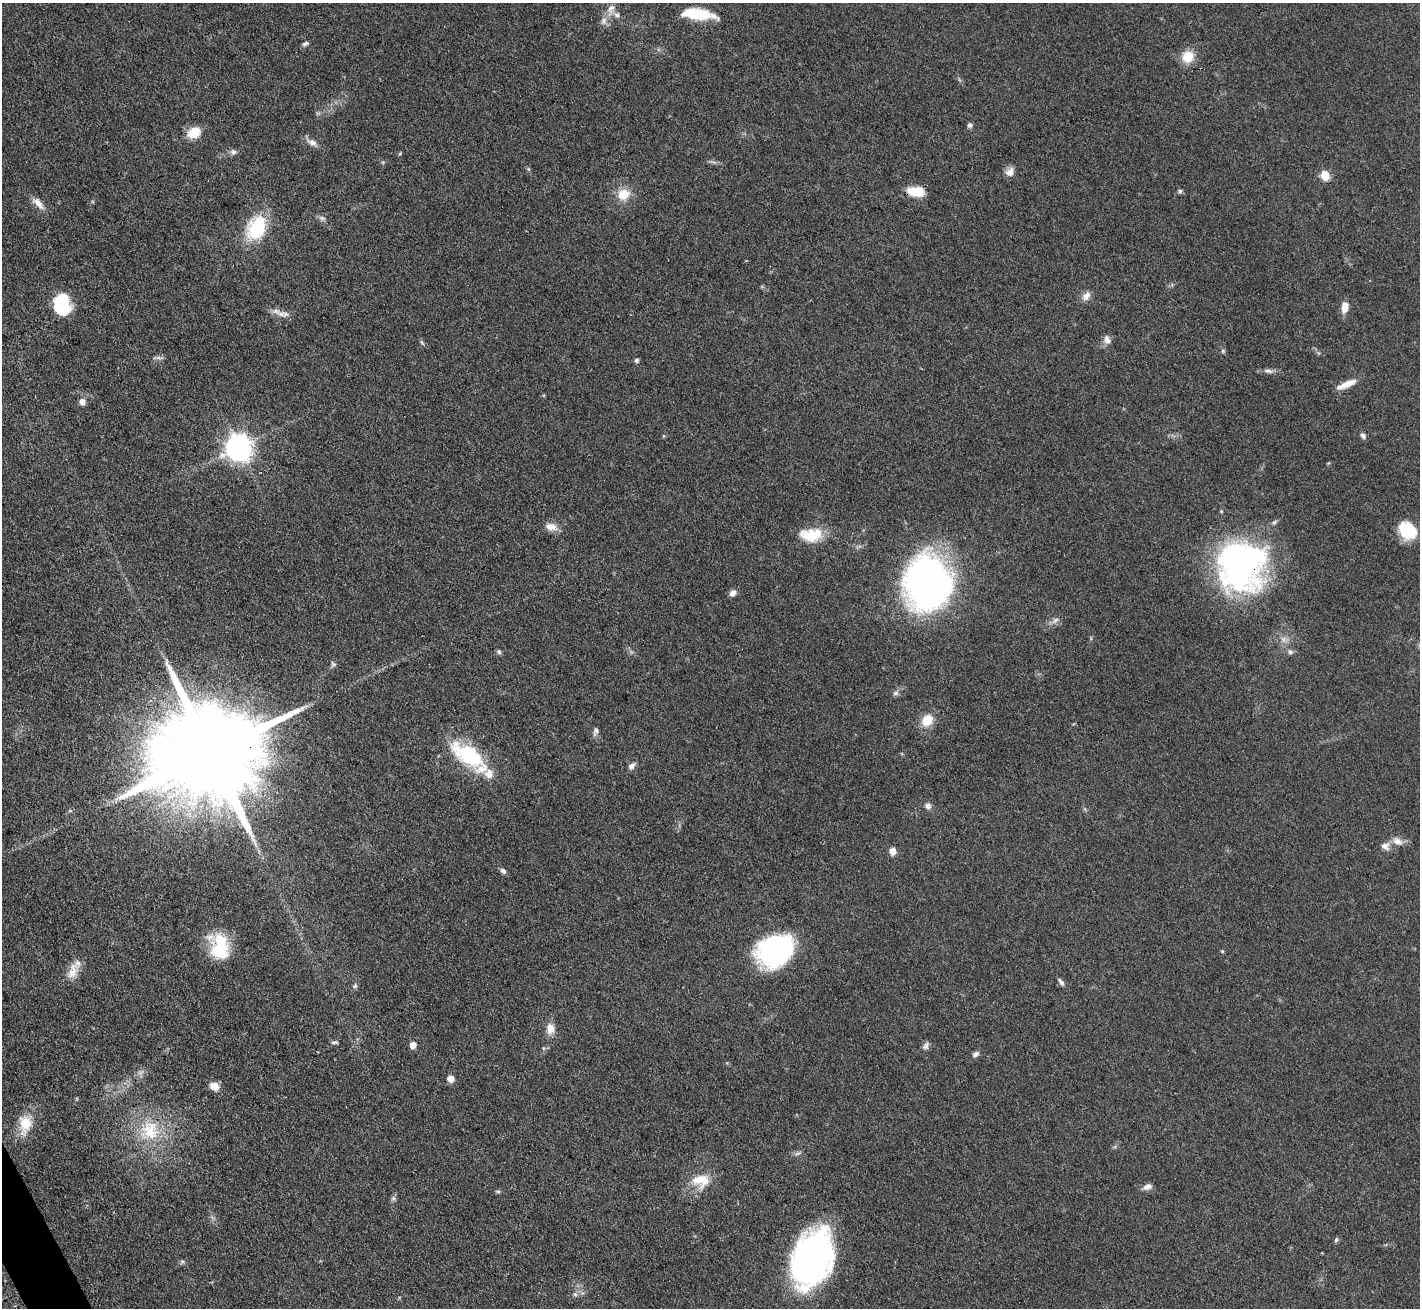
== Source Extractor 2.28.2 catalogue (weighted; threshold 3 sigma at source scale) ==
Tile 7 of 4 x 4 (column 3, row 2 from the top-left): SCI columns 2837-4254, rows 2762-4067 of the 5672 x 5659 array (HDU 1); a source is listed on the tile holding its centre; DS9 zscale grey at full resolution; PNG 1422 x 1310 px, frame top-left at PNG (2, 3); no overlay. Shown black and unused: <1% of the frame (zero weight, under 3 of 4 exposures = <1% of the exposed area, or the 3 px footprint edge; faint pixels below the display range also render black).
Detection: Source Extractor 2.28.2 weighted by HDU 2 'WHT'; one run over the whole footprint, this tile lists its part. Background 0.0921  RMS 0.0064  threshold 0.0286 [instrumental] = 3 sigma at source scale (4.5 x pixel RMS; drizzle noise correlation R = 1.50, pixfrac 1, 0.05/0.05 arcsec/px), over >= 5 px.
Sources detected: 79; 1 inside a brighter object's white glare — not listed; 4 inside a brighter listed object's ellipse — not listed separately; the other 74 listed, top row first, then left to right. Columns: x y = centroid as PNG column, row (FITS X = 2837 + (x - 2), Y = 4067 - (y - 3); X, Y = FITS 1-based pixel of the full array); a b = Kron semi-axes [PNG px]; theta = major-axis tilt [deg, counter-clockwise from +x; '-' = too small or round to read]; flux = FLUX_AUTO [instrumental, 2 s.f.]
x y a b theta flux
611 9 16 9 73 5.1
697 14 27 8 -7 35
305 44 7 5 20 1.5
1188 57 12 11 - 13
970 125 6 6 - 1.6
194 133 11 9 28 16
312 142 14 8 -26 4
233 152 9 7 -12 2.1
1010 172 12 9 61 4.1
1325 176 5 5 - 28
916 191 19 10 -8 13
1180 191 5 5 - 1.3
623 194 17 15 28 11
38 203 19 7 -48 5.5
322 218 9 6 -8 1.8
257 228 28 20 65 35
1086 296 13 9 52 4.2
62 305 21 15 -86 38
1345 307 13 8 82 6.5
281 314 10 7 29 3.4
1107 340 12 8 -71 3.5
1223 351 6 5 - 1
159 358 9 4 0 1.7
636 360 6 5 - 1.4
1268 371 15 5 -8 2.9
1346 384 26 7 23 7.8
82 402 7 7 - 3.7
663 436 5 3 - 0.65
1363 436 8 6 -47 1.8
239 447 9 8 - 710
551 527 16 10 -12 5.5
1408 531 21 17 -40 21
811 535 29 16 1 18
1241 566 55 52 87 170
928 583 42 34 -85 360
733 593 9 7 36 2.9
1055 620 12 6 41 2.7
499 652 7 5 -70 1.3
1290 652 7 6 - 1.9
333 664 8 6 -74 1.5
896 693 8 6 16 1.7
927 720 12 10 50 13
595 732 12 6 70 2.1
211 752 37 21 22 25000
470 756 37 24 -34 46
631 766 10 7 47 2.7
928 806 8 7 - 2.6
1397 841 15 9 -27 5.1
1385 846 12 11 - 4.2
893 851 8 7 - 4.2
503 871 8 6 -42 1.9
219 946 32 22 -77 29
775 950 36 28 36 95
1222 951 5 4 - 0.67
72 972 24 12 71 8.9
1061 982 10 5 -51 2
355 986 6 6 - 1.4
550 1029 13 10 -86 6.5
334 1042 9 3 1 1.2
413 1045 5 5 - 8.3
926 1046 11 7 67 2.3
976 1054 8 6 32 2.2
450 1079 7 7 - 4.7
214 1086 11 8 -24 6.2
25 1123 21 16 89 14
150 1130 30 27 63 34
701 1180 25 18 -1 16
1147 1187 11 7 16 3.2
498 1191 7 4 -8 0.91
393 1198 8 6 69 1.5
1336 1240 6 5 - 1.2
812 1259 56 35 70 180
182 1261 6 5 - 1.2
575 1294 6 4 -44 1.2
Overlapping masked pixels (flux is a lower limit): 3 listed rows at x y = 916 191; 1241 566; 211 752